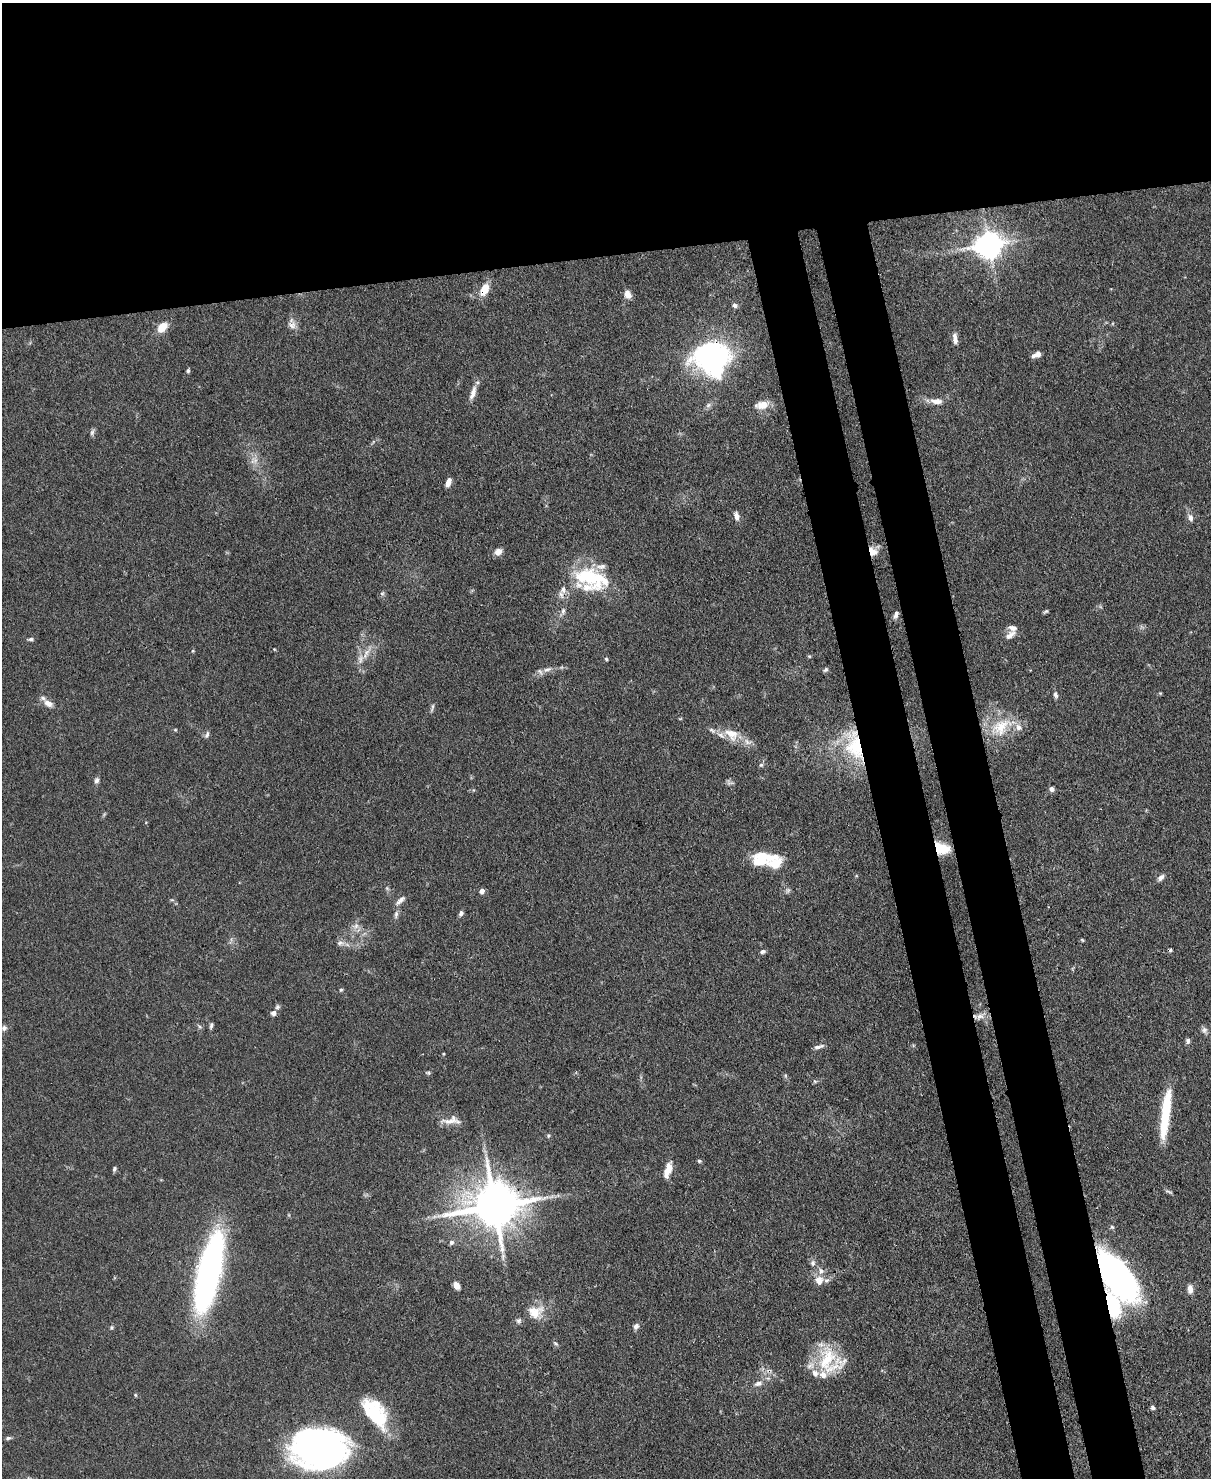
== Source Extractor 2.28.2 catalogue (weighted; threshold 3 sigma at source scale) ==
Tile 2 of 4 x 3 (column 2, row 1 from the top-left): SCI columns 1286-2494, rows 3164-4639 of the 4987 x 4969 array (HDU 1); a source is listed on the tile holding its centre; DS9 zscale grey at full resolution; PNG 1213 x 1480 px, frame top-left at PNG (2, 3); no overlay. Shown black and unused: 24% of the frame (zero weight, under 3 of 4 exposures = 9% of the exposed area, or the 3 px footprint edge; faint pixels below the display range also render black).
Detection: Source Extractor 2.28.2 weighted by HDU 2 'WHT'; one run over the whole footprint, this tile lists its part. Background 0.072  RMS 0.0041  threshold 0.0183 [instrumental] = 3 sigma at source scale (4.5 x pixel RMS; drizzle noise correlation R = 1.50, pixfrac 1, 0.05/0.05 arcsec/px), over >= 5 px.
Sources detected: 123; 1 too faint to see at this stretch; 3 inside a brighter object's white glare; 2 cosmic-ray / hot-pixel residue — not listed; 16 inside a brighter listed object's ellipse — not listed separately; the other 101 listed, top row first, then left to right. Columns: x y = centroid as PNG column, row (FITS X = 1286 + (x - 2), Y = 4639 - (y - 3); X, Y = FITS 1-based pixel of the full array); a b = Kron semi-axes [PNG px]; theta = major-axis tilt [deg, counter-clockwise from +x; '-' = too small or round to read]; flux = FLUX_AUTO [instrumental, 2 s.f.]
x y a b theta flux
989 245 9 8 - 490
484 290 15 9 63 6
628 294 9 7 -70 3.1
735 305 6 5 - 1
292 325 12 10 -43 2.5
162 327 10 7 47 8.5
955 338 14 6 -83 2.4
712 355 39 31 10 72
1037 355 11 6 21 2.4
188 371 5 4 - 0.75
473 393 20 7 72 3.1
936 401 18 8 -4 3.3
708 405 8 6 67 1.1
762 405 16 9 11 4.9
92 432 9 5 66 1
252 461 19 5 65 2.2
448 482 9 5 70 2.6
736 516 10 5 -80 2.1
1190 517 10 7 -63 2
873 551 13 9 -49 3.6
498 552 8 7 - 2.8
591 578 42 22 -16 30
563 590 13 9 77 2.7
382 593 6 4 0 0.7
563 611 8 6 89 1.2
1046 611 7 4 30 0.64
896 615 9 5 70 1.4
1010 635 15 7 37 2.6
31 639 8 4 9 0.87
274 649 4 3 - 0.33
367 652 15 7 50 3.4
809 656 5 4 - 0.43
606 659 4 4 - 0.53
547 669 16 6 18 2.5
826 670 7 5 49 0.75
1055 695 9 5 -78 1.2
48 703 15 8 -32 3.1
432 707 12 4 76 0.9
1001 727 34 21 38 15
175 730 5 4 - 0.45
732 734 23 15 -38 7.4
207 735 11 5 67 1.1
854 746 40 24 -67 26
761 765 6 6 - 0.76
97 780 8 6 82 1.2
729 783 9 7 -8 1.2
1052 789 6 5 - 1.4
941 848 16 11 -17 11
762 859 30 15 10 15
1161 878 9 6 47 1.7
387 888 5 5 - 0.57
788 890 8 5 58 0.86
482 891 5 4 - 2.6
400 900 15 6 42 2
461 913 7 5 69 1.2
396 914 11 5 81 1.4
356 926 8 7 - 1.9
1082 940 5 4 - 0.44
340 943 11 7 7 1.7
762 952 7 5 25 0.96
341 990 5 4 - 0.58
277 1007 7 6 - 0.83
273 1013 6 6 - 1.7
980 1016 16 8 24 2.9
211 1026 9 4 83 0.84
4 1028 8 7 - 1.4
1204 1030 9 8 - 1.4
1188 1041 7 5 89 1.1
819 1047 15 5 14 1.5
443 1054 4 3 - 0.4
428 1073 8 4 -1 0.59
815 1081 6 4 -30 0.62
1166 1105 40 11 80 16
451 1121 28 9 3 4.1
548 1135 6 5 - 0.6
699 1161 5 4 - 0.62
114 1169 6 5 - 0.84
668 1170 20 8 73 4.7
1169 1191 12 3 -14 0.63
494 1206 15 12 8 2100
1112 1227 5 5 - 0.7
451 1242 7 6 - 1.1
503 1256 7 6 - 1.1
813 1263 8 7 - 1.4
209 1272 67 17 77 180
1116 1276 40 18 -55 170
819 1280 12 11 - 4.1
456 1286 8 6 -63 2.7
1190 1289 10 6 -84 2.5
1111 1305 21 10 -68 38
535 1312 23 17 14 8.2
636 1326 8 6 56 1.4
111 1328 7 3 71 0.57
555 1343 7 4 -36 0.68
827 1359 40 22 79 20
758 1383 12 6 17 2
135 1395 4 4 - 0.44
1153 1408 5 4 - 1
375 1412 39 20 -55 24
8 1438 7 4 14 0.86
320 1449 43 33 3 190
Overlapping masked pixels (flux is a lower limit): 8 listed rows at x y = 484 290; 712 355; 873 551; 563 590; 941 848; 494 1206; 1116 1276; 1111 1305